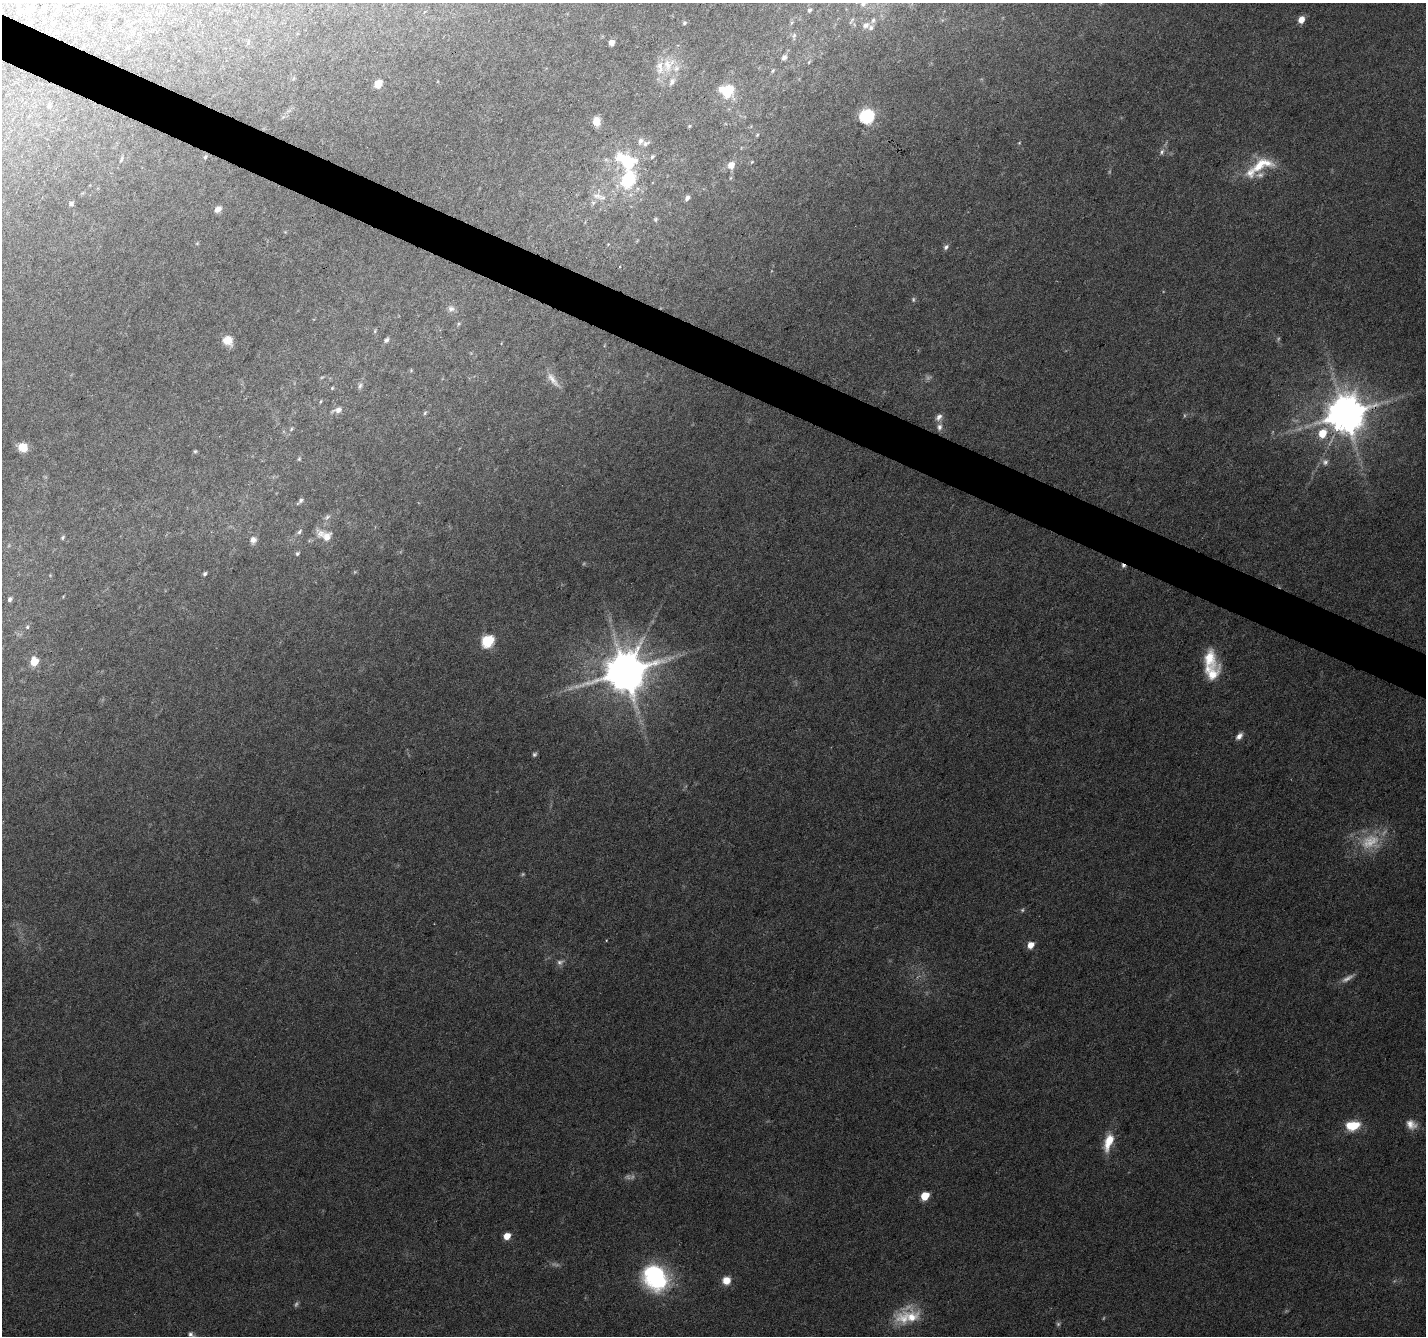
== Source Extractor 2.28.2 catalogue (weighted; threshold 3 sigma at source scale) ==
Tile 11 of 4 x 4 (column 3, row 3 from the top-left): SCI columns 2853-4276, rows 1604-2937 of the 5699 x 5809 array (HDU 1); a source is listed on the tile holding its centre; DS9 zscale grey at full resolution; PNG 1428 x 1338 px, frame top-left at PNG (2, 3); no overlay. Shown black and unused: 3% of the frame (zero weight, under 3 of 6 exposures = <1% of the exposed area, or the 3 px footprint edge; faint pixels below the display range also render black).
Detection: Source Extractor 2.28.2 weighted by HDU 2 'WHT'; one run over the whole footprint, this tile lists its part. Background 0.0499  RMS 0.0034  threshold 0.0137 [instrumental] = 3 sigma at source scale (4.09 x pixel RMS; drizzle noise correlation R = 1.36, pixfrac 0.8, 0.0396/0.0396 arcsec/px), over >= 5 px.
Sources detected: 112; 15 too faint to see at this stretch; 2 cosmic-ray / hot-pixel residue — not listed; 7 inside a brighter listed object's ellipse — not listed separately; the other 88 listed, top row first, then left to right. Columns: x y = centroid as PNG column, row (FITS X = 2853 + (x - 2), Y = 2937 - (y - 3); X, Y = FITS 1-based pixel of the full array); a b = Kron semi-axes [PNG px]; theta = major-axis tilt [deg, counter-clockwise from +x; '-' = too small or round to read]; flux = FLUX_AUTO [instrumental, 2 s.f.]
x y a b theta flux
863 3 9 8 - 1.7
18 6 6 4 87 0.46
33 9 7 7 - 1.2
809 10 5 4 - 0.58
20 12 6 3 19 0.39
873 20 8 6 72 0.76
1301 20 6 5 - 3.7
29 23 5 4 - 0.51
684 23 5 5 - 0.54
866 25 9 7 23 1.3
794 35 8 5 63 0.66
612 42 5 4 - 2.3
784 57 6 5 - 1.1
809 62 5 3 - 0.28
668 65 23 17 65 7.8
773 71 6 4 70 0.39
294 78 6 3 70 0.34
378 84 6 5 - 5.2
721 89 8 6 70 1.9
728 91 7 6 - 21
49 106 6 5 - 0.57
867 116 7 6 - 59
596 121 9 8 - 3
689 126 5 4 - 0.3
757 135 5 3 - 0.31
640 141 8 6 65 1.1
1019 143 5 4 - 0.3
1162 152 9 6 68 1
205 157 5 4 - 0.4
652 157 6 4 43 0.49
121 160 7 4 69 0.58
626 160 28 16 -29 15
1261 164 38 16 21 11
731 165 7 6 - 3
628 179 14 11 65 17
597 196 15 7 -2 2.3
687 198 6 5 - 1.2
71 204 6 5 - 0.88
218 209 8 6 38 1.6
655 219 6 5 - 0.47
197 243 5 4 - 0.36
946 247 7 6 - 0.92
619 267 3 2 - 0.29
451 309 9 8 - 1.3
375 331 6 3 73 0.36
228 340 10 9 - 4
386 340 7 5 47 0.82
553 379 25 8 -54 2.9
360 386 8 5 63 0.76
332 388 4 4 - 0.32
321 401 5 3 - 0.3
338 410 10 6 14 1.8
425 413 6 4 60 0.43
1345 414 11 10 - 1100
939 417 11 7 52 1.6
939 427 9 7 80 1.4
291 429 5 4 - 0.43
1322 433 8 6 58 7
23 447 9 8 - 5
195 451 5 4 - 0.44
299 459 5 4 - 0.39
1325 462 9 9 - 1.4
300 501 10 4 46 0.8
327 517 8 6 20 0.82
299 532 8 5 47 0.72
325 535 22 12 -24 4.1
63 537 6 5 - 0.51
253 540 9 8 - 1.5
297 554 5 5 - 0.55
205 574 5 4 - 0.61
10 599 6 5 - 0.84
27 627 5 5 - 0.46
487 641 7 6 - 39
1209 658 24 17 -75 7.9
34 662 6 5 - 7.3
625 672 12 11 - 1300
1239 736 9 6 47 1.6
534 754 6 5 - 0.6
1030 945 6 5 - 3.6
1411 1124 15 11 -34 2.8
1353 1126 15 9 8 8.3
1109 1142 22 9 72 6.5
925 1196 6 5 - 9
507 1236 5 5 - 4.2
655 1276 25 19 -57 42
726 1280 9 8 - 3.4
911 1317 25 21 25 8.8
191 1334 11 7 -37 1.2
Overlapping masked pixels (flux is a lower limit): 2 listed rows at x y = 29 23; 1345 414
Isophote crosses this tile's border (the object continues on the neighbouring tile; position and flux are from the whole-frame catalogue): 2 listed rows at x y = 863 3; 191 1334